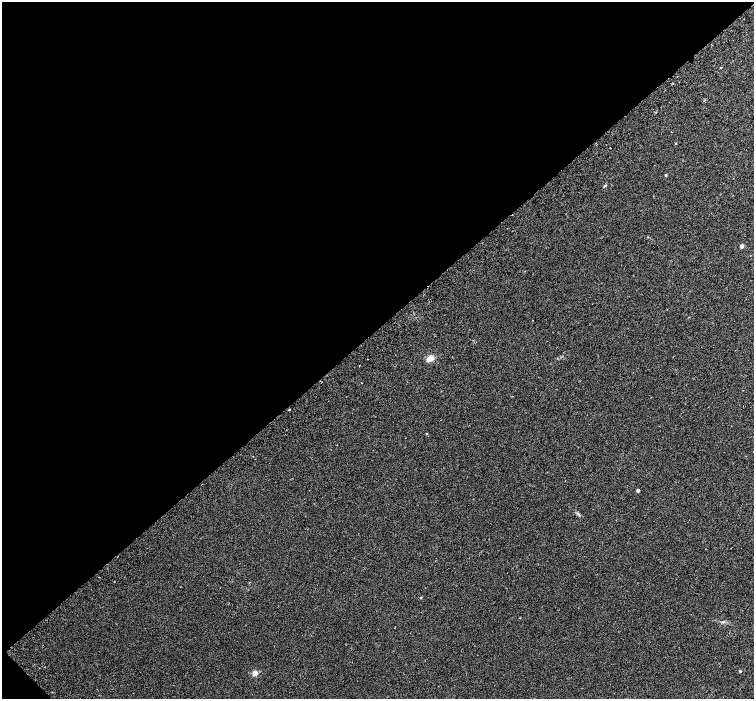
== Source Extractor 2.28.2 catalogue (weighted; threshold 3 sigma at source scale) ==
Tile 5 of 4 x 4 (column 1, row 2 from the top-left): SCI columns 69-1572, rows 3092-4484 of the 6147 x 6119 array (HDU 1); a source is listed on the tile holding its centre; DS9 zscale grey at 2 x 2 block average (1 PNG px = mean of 2 x 2 image px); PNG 756 x 701 px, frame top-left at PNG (2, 2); no overlay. Shown black and unused: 47% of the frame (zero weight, under 2 of 3 exposures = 4% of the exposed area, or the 3 px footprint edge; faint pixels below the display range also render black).
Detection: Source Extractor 2.28.2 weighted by HDU 2 'WHT'; one run over the whole footprint, this tile lists its part. Background 0.0488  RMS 0.012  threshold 0.0518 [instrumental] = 3 sigma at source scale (4.5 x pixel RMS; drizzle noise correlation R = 1.50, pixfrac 1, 0.0396/0.0396 arcsec/px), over >= 5 px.
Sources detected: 13; all 13 listed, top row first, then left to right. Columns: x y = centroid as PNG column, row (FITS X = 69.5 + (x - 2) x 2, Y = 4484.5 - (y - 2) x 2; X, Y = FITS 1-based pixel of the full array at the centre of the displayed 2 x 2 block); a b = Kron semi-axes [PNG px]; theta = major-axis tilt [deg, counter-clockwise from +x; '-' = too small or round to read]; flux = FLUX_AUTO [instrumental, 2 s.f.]
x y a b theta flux
720 67 2 2 - 1.1
675 144 3 2 - 1.6
610 148 2 2 - 2.5
666 175 3 3 - 2.4
605 185 4 2 - 2.3
742 246 3 3 - 13
430 358 8 6 40 16
361 383 2 2 - 0.94
289 410 2 2 - 3.5
638 490 3 3 - 6.8
421 598 3 2 - 1.3
740 671 3 2 - 2.7
255 673 3 3 - 43
Diffuse or blended objects may show on this block-average render without a row.